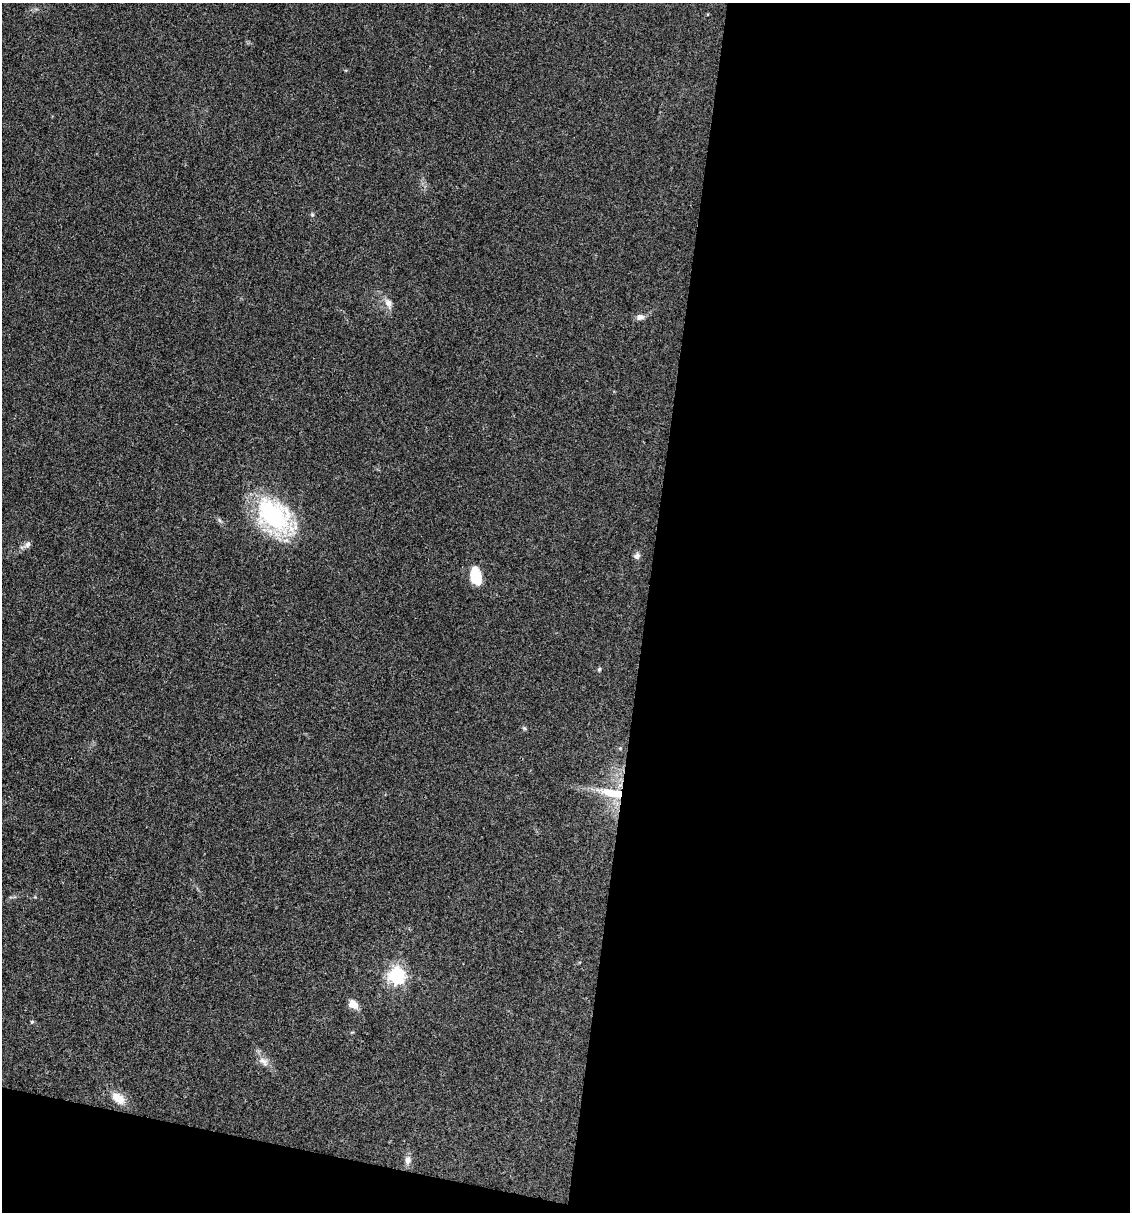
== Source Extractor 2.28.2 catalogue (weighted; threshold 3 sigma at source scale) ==
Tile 16 of 4 x 4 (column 4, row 4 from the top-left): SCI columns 3616-4743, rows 1-1210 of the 4857 x 4841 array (HDU 1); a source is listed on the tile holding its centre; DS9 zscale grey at full resolution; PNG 1132 x 1214 px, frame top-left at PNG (2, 3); no overlay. Shown black and unused: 46% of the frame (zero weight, under 3 of 4 exposures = <1% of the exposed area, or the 3 px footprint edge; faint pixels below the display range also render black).
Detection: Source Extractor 2.28.2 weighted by HDU 2 'WHT'; one run over the whole footprint, this tile lists its part. Background 0.11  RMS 0.0062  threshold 0.0281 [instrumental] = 3 sigma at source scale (4.5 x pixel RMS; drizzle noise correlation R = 1.50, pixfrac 1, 0.05/0.05 arcsec/px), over >= 5 px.
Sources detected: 13; all 13 listed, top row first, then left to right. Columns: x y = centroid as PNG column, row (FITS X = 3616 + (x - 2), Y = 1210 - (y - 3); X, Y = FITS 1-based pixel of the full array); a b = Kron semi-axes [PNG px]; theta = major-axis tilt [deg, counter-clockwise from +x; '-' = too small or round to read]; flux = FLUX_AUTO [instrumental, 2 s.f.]
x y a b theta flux
388 303 13 8 -68 4
640 317 10 7 13 3
274 516 44 27 -40 78
28 544 10 7 57 2.1
637 556 7 7 - 2.6
475 576 18 10 -76 18
599 669 5 4 - 0.9
613 793 35 11 -10 18
396 975 6 6 - 210
353 1004 11 9 -35 5.7
264 1061 16 9 -33 4.7
118 1098 17 11 -39 8.6
407 1160 11 8 89 3.3